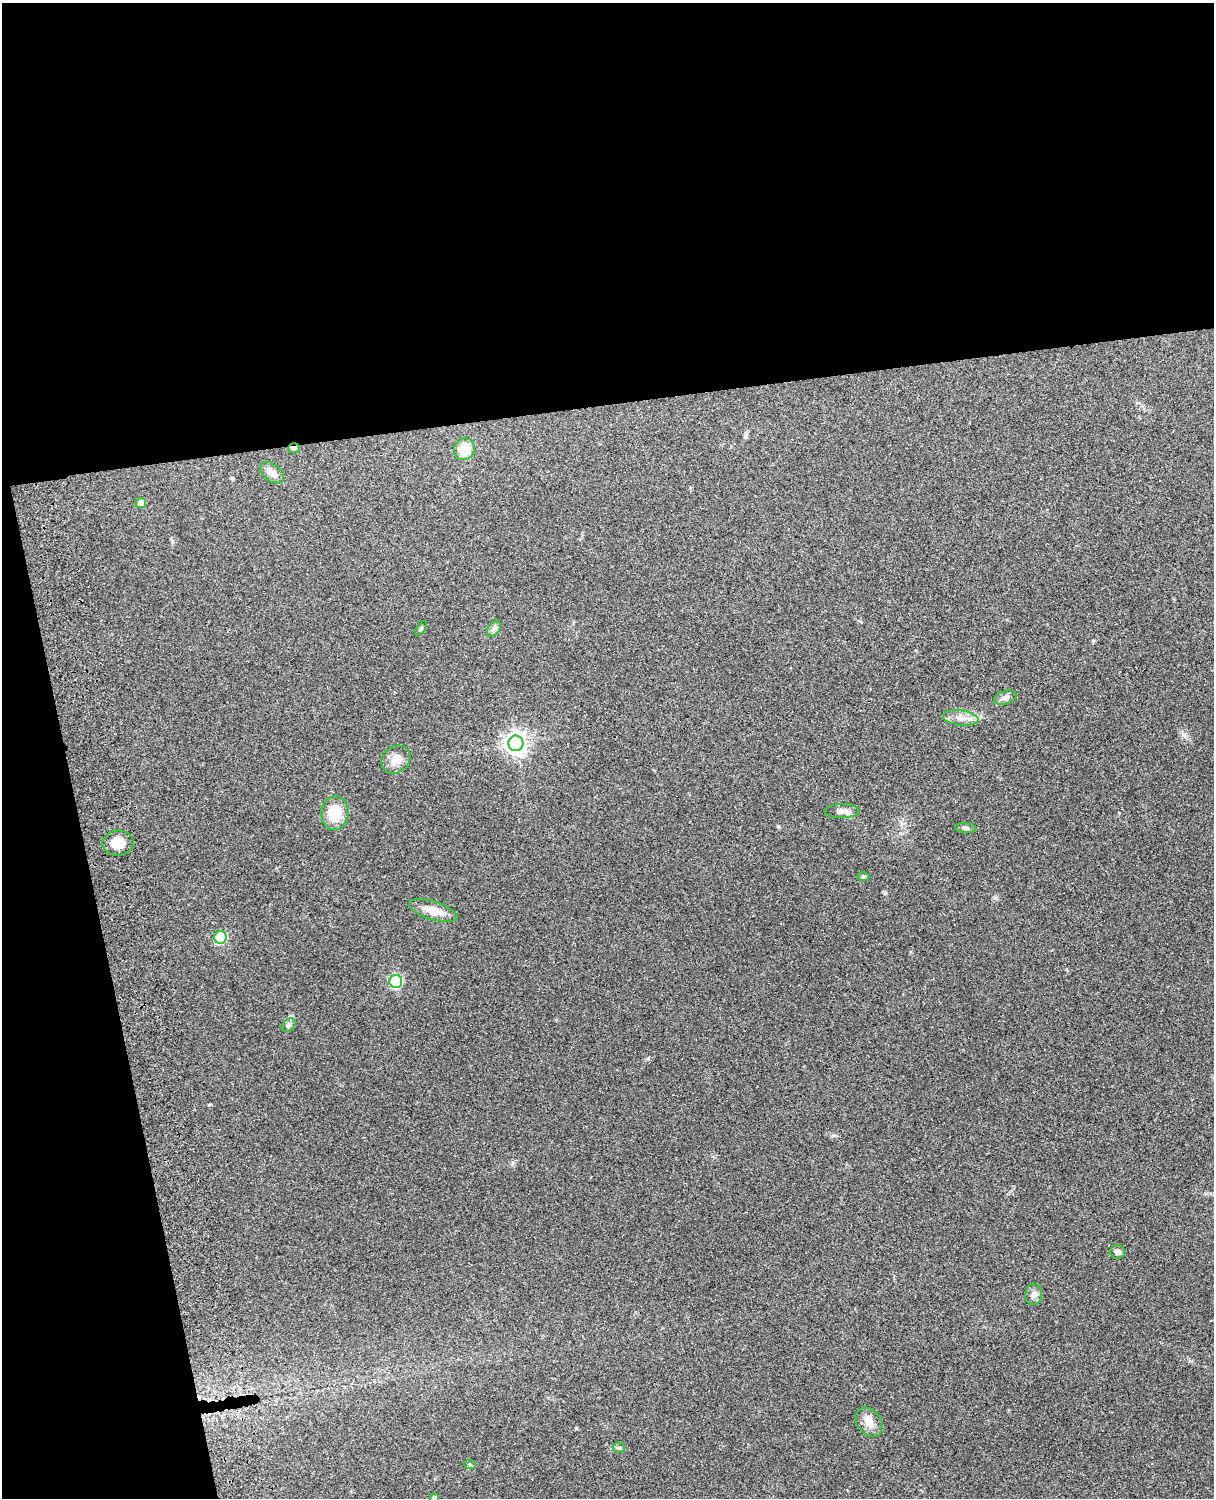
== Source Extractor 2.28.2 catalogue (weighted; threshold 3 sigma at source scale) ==
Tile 1 of 4 x 3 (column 1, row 1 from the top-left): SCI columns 119-1330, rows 3156-4651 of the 5088 x 4928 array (HDU 1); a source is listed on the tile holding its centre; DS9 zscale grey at full resolution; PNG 1216 x 1500 px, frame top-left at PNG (2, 3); each listed source drawn as its Kron ellipse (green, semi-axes under 4 px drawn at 4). Shown black and unused: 33% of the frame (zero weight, under 3 of 4 exposures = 6% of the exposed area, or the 3 px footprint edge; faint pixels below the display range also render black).
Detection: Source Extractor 2.28.2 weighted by HDU 2 'WHT'; one run over the whole footprint, this tile lists its part. Background 0.279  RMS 0.0091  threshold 0.0411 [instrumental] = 3 sigma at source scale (4.5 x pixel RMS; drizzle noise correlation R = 1.50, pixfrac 1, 0.05/0.05 arcsec/px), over >= 5 px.
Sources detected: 25; all 25 listed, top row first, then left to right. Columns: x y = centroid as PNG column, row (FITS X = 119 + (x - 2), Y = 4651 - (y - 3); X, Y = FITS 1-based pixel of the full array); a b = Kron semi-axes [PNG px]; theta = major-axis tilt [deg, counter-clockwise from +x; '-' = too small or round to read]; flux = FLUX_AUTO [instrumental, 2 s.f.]
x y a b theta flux
294 448 6 5 - 3.1
464 449 11 10 - 19
272 473 13 8 -39 7.9
141 503 5 5 - 7.2
421 628 8 3 57 1.2
494 629 9 5 53 2.8
1005 698 11 6 15 4.1
961 718 18 7 -7 8.2
516 743 8 7 - 610
396 759 15 13 37 9.3
842 811 17 7 2 5.2
335 813 17 14 84 24
966 828 10 5 -5 2.1
118 843 15 12 3 13
863 877 6 4 0 1.5
433 911 25 9 -17 13
220 937 6 6 - 75
396 981 6 6 - 99
288 1025 8 5 42 2.2
1118 1252 7 6 - 3.2
1034 1294 11 8 86 4.3
869 1422 16 12 -49 9.1
619 1448 6 5 - 1.4
470 1465 6 3 -18 1.1
434 1498 5 4 - 2.9
Overlapping masked pixels (flux is a lower limit): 1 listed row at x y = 294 448
Isophote crosses this tile's border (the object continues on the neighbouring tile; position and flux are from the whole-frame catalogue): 1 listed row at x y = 434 1498
Unlisted compact peaks at least as high as the median listed source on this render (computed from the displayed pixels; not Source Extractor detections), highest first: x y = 1183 735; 778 826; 833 1135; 576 1428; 995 898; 648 1059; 209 1105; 885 893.